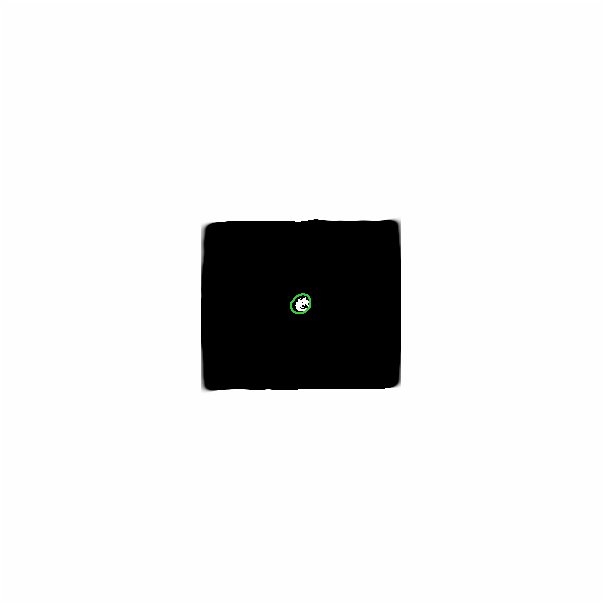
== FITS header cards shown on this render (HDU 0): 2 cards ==
NAXIS1  =                  601
NAXIS2  =                  601

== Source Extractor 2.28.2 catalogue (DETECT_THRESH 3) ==
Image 601 x 601 px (HDU 0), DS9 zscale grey, 1 PNG px = 1 image px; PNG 605 x 605 px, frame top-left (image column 1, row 601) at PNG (0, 0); each listed source drawn as its Kron ellipse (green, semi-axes under 4 px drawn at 4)
Background -6.31e-38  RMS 1.1e-37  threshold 3.16e-37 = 3 sigma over >= 5 px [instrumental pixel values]
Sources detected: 13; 12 with non-positive FLUX_AUTO (blend fragments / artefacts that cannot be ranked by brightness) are neither listed nor drawn; the other 1 listed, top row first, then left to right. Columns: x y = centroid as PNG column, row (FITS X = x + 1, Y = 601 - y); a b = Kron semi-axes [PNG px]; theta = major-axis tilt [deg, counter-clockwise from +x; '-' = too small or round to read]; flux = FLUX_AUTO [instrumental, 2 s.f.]
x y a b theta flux
299 302 11 9 39 1.8
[12 non-positive-flux detections neither listed nor drawn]